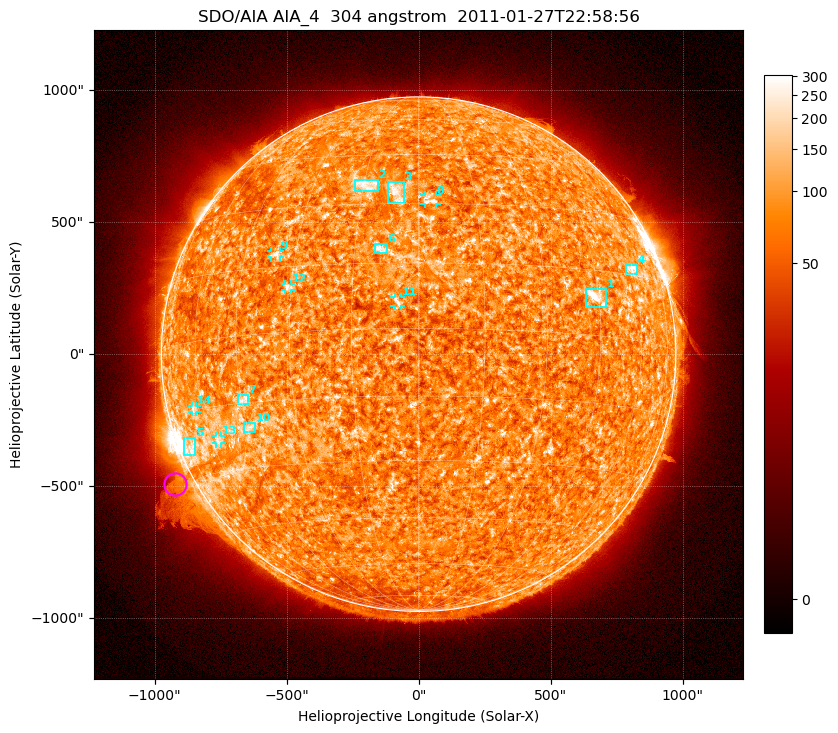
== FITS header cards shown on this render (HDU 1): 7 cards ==
TELESCOP= 'SDO/AIA '           / For AIA: SDO/AIA
INSTRUME= 'AIA_4   '           / For AIA: AIA_ATA1, AIA_ATA2, AIA_ATA3 or AIA_AT
WAVELNTH=                  304 / [angstrom] Wavelength
WAVEUNIT= 'angstrom'           / Wavelength unit: angstrom
DATE-OBS= '2011-01-27T22:58:56.123' / [ISO] Date when observation started; ISO 8
CTYPE1  = 'HPLN-TAN'           / CTYPE1: HPLN
CTYPE2  = 'HPLT-TAN'           / CTYPE2: HPLT

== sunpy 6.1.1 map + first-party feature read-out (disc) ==
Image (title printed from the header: SDO/AIA AIA_4  304 angstrom  2011-01-27T22:58:56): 2048 x 2048 px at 1.2 arcsec/px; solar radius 975 arcsec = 812 px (full disc in frame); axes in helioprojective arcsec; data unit not stated in the header (colour bar unlabelled)
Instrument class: DISC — disc imager (sunpy class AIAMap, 304 A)
Bright regions (active regions / flare kernels): reference = the median radial profile (limb darkening/brightening removed); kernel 17 px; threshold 5 sigma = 111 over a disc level ~85.4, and >= 1.15x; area >= 51 px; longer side >= 19 px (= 23 arcsec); searched inside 0.97 R_sun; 14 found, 14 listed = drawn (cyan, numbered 1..; 6 of them under ~33 arcsec drawn as corner ticks so the feature stays visible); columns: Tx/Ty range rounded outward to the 5 arcsec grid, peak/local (2 s.f.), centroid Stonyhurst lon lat
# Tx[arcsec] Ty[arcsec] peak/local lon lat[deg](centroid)
1 635..715 175..250 7.7 +44 +9
2 -240..-155 615..660 3.4 -14 +36
3 -115..-55 570..655 3.5 -6 +33
4 785..830 300..340 3.9 +60 +17
5 -890..-845 -385..-315 4.7 -74 -23
6 -165..-120 380..420 3.6 -9 +19
7 -685..-645 -190..-155 2.9 -44 -14
8 20..70 565..600 3.4 +3 +31
9 -560..-525 365..390 3.3 -35 +18
10 -660..-620 -300..-260 2.6 -44 -21
11 -95..-65 180..215 3.5 -5 +6
12 -510..-480 240..270 3.2 -31 +10
13 -770..-745 -340..-310 2.7 -57 -23
14 -860..-840 -220..-195 2.7 -64 -15
Off-limb structures (1.02-1.3 R_sun): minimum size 578 px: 8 found; the strongest spans PA ~100..140 deg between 1.02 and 1.3 R_sun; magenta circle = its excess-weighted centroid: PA ~120 deg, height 1.07 R_sun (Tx ~-925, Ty ~-495 arcsec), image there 4.6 x the reference